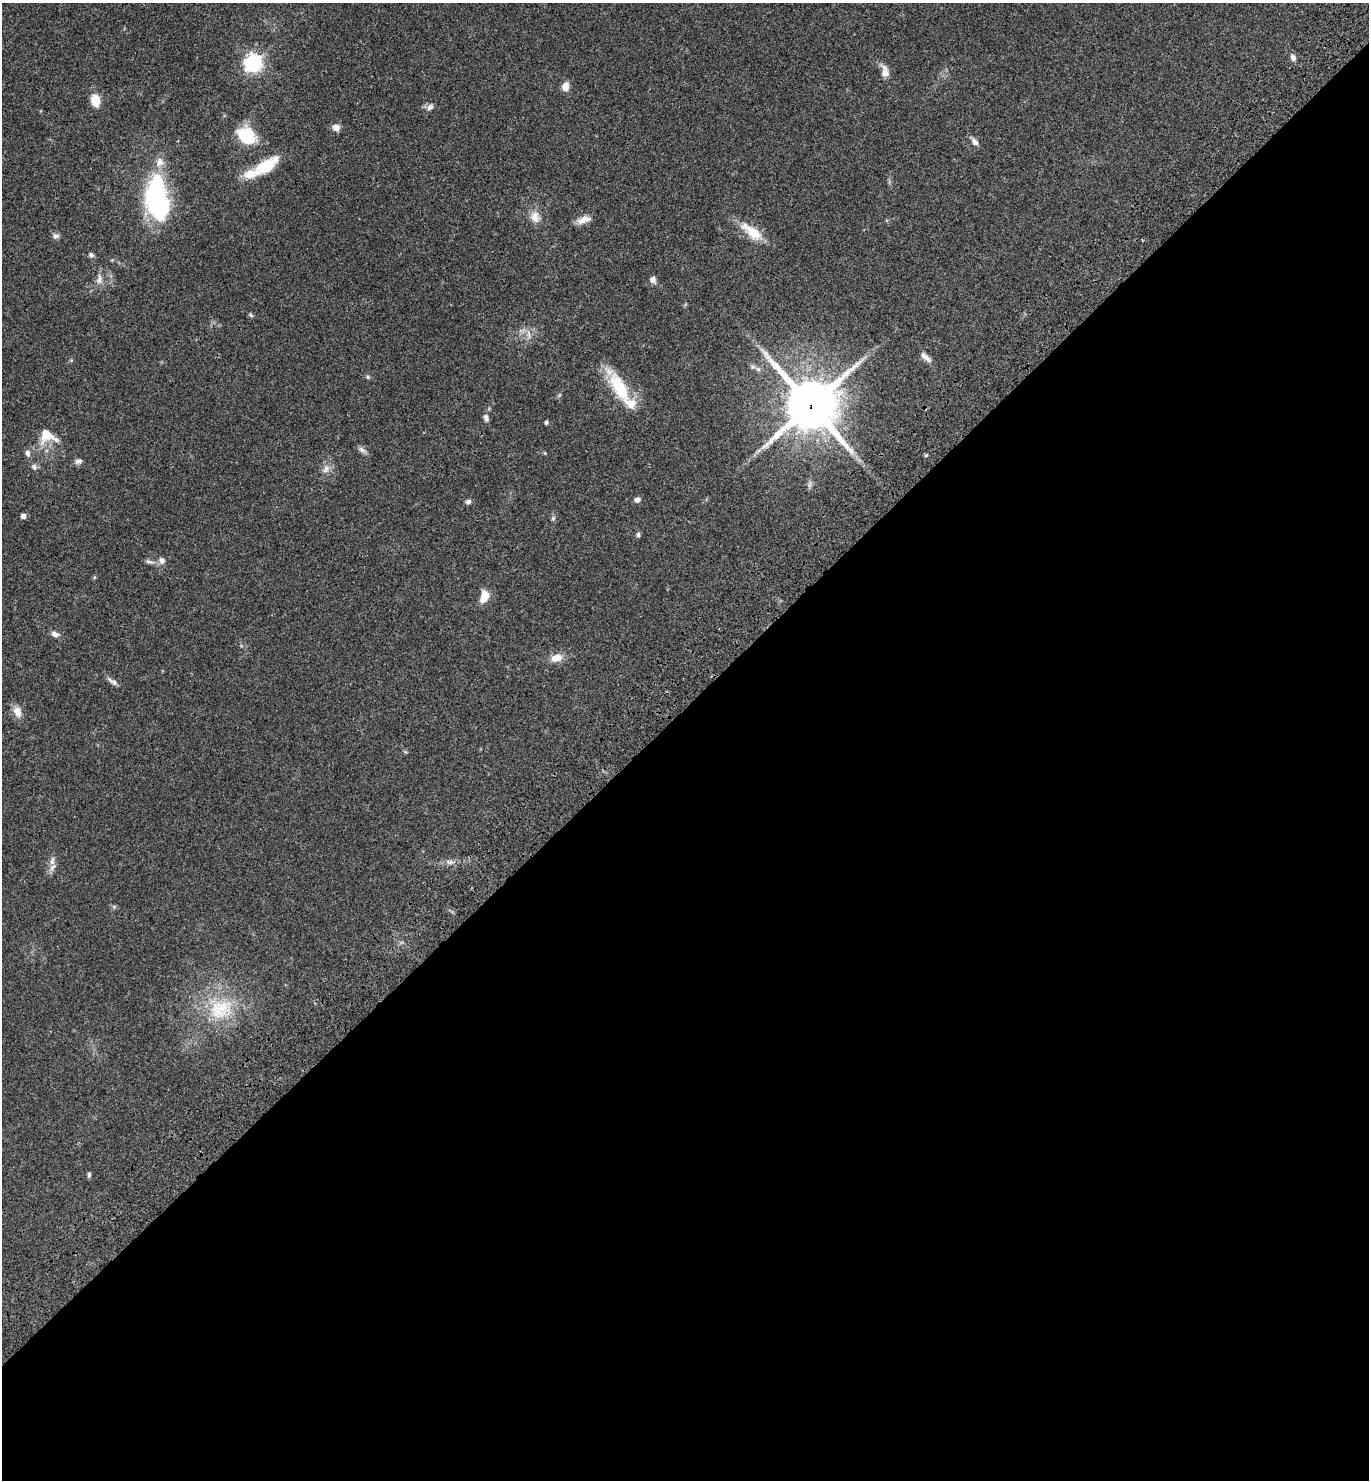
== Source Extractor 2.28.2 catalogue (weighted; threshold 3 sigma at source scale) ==
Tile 15 of 4 x 4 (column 3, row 4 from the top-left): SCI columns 2977-4343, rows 102-1579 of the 6096 x 6112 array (HDU 1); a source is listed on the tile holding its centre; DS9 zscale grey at full resolution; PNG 1371 x 1482 px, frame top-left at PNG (2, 3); no overlay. Shown black and unused: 52% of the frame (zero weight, under 3 of 4 exposures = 6% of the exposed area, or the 3 px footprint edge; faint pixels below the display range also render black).
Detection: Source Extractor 2.28.2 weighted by HDU 2 'WHT'; one run over the whole footprint, this tile lists its part. Background 0.047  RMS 0.0053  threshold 0.024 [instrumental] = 3 sigma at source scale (4.5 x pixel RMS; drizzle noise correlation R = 1.50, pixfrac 1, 0.05/0.05 arcsec/px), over >= 5 px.
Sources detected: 54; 1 inside a brighter object's white glare — not listed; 4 inside a brighter listed object's ellipse — not listed separately; the other 49 listed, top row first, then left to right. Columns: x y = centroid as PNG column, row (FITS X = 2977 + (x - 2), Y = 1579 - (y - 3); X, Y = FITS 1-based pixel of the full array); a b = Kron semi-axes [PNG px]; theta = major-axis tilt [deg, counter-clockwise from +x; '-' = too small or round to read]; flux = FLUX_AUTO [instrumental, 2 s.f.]
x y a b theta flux
1293 58 8 6 -67 1.9
253 63 8 7 - 140
885 71 17 9 -74 3.8
565 86 9 6 80 4.8
95 100 14 9 -81 7.8
430 107 10 7 49 1.9
336 127 10 9 - 2.5
246 135 17 12 -41 26
975 142 9 6 -47 2.2
265 167 32 13 35 18
158 198 41 26 -80 69
535 217 15 12 -80 4.7
584 220 19 8 18 3.9
752 232 34 13 -36 11
56 236 9 6 13 1.5
91 255 7 5 -41 1.2
99 279 16 6 79 2.7
653 280 8 7 - 2.1
251 315 7 3 -53 0.65
529 334 14 4 -80 1.7
927 359 13 8 -43 2.8
368 377 6 4 -45 0.7
619 388 38 15 -61 23
811 405 20 19 - 1900
486 418 9 6 -67 1.7
546 422 5 4 - 0.8
46 435 21 18 65 9.4
362 450 11 7 -32 1.8
27 453 9 6 -72 1.7
78 461 10 7 10 1.6
34 466 8 6 -60 1.4
326 469 12 8 55 2.9
809 485 7 4 71 1.1
637 499 8 6 12 1.7
468 501 7 5 20 1.4
23 516 5 5 - 2.1
553 518 7 5 70 0.95
638 535 5 5 - 1.2
162 560 9 8 - 2.1
150 562 15 3 -9 1.5
484 597 14 8 72 7.3
55 634 9 6 -20 2.3
556 658 14 9 16 5
114 682 10 7 -47 1.7
17 712 16 10 -64 4.1
52 861 12 7 82 2.7
449 862 11 3 -11 1.3
218 1012 36 25 -42 25
89 1175 7 5 89 0.85
Overlapping masked pixels (flux is a lower limit): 1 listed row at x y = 811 405